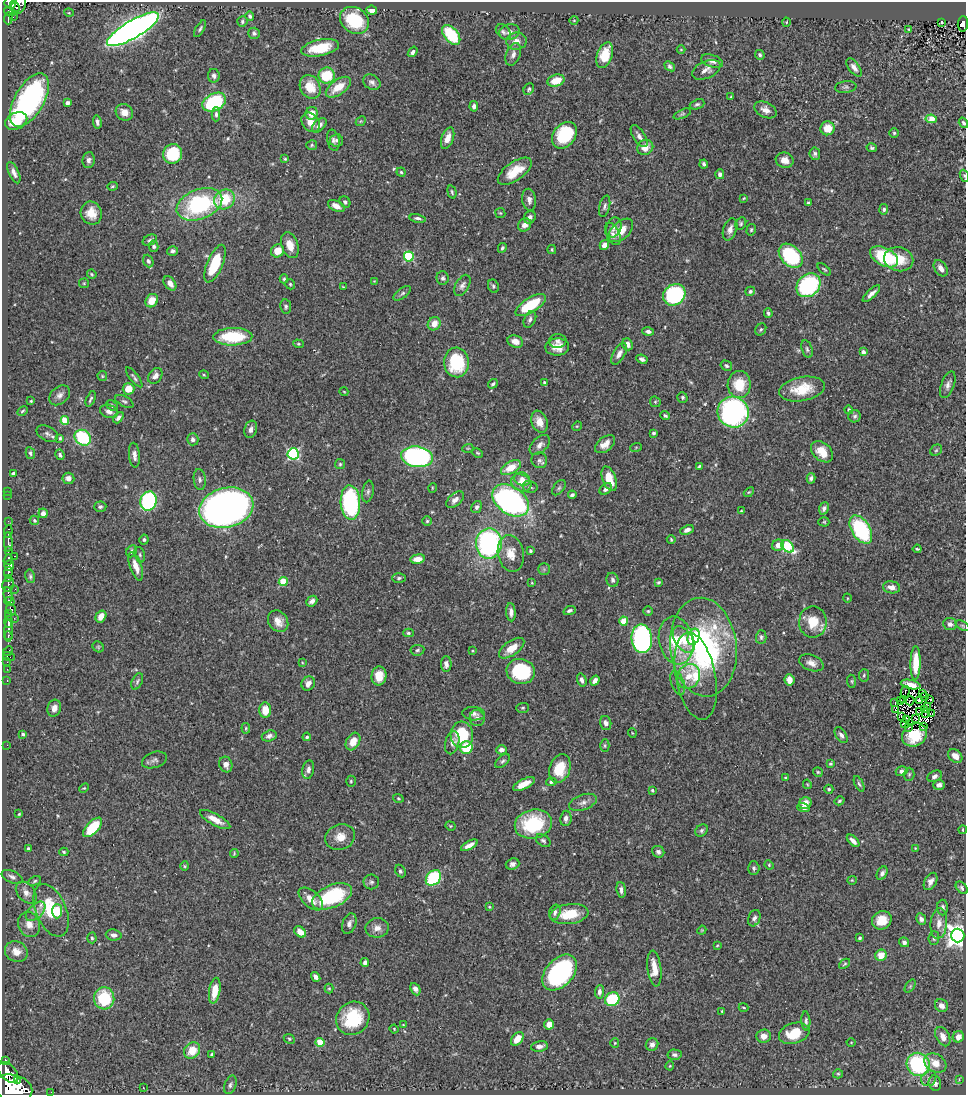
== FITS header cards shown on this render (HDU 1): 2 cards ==
NAXIS1  =                  964
NAXIS2  =                 1093

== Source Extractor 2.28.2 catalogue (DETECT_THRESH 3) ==
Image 964 x 1093 px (HDU 1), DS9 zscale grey, 1 PNG px = 1 image px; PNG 968 x 1097 px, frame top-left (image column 1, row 1093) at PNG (2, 2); each listed source drawn as its Kron ellipse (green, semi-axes under 4 px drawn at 4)
Background 0.455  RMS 0.021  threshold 0.0628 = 3 sigma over >= 5 px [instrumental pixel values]
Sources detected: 496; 4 with non-positive FLUX_AUTO (blend fragments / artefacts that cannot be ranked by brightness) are neither listed nor drawn; the other 492 listed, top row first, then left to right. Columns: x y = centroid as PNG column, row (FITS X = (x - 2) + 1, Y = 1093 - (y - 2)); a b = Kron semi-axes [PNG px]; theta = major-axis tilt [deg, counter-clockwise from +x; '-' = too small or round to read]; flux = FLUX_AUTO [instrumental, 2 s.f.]
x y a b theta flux
10 3 6 5 - 350
19 5 9 6 58 350
15 6 6 3 -51 170
372 10 5 4 - 11
10 12 6 4 -19 94
69 13 5 3 - 1.3
250 16 5 4 - 3.2
13 17 3 2 - 3.5
8 18 6 3 88 90
354 20 15 12 -34 73
574 20 4 3 - 0.95
242 22 5 5 - 2.6
786 22 4 3 - 1
941 22 3 3 - 1.7
963 24 8 5 87 110
133 29 30 8 30 1100
200 29 9 4 59 3
909 29 3 3 - 1.6
503 32 9 6 -46 3.8
509 32 10 8 14 7.9
254 33 6 5 - 3.2
451 35 11 7 -51 67
516 41 10 8 7 11
320 48 19 8 12 43
681 50 4 3 - 1.2
413 52 6 4 53 4
513 54 12 7 70 6.8
605 55 13 7 71 33
760 55 5 4 - 2.6
712 61 11 6 -19 6.9
670 66 6 4 -41 3.1
854 67 10 5 -53 6.9
706 70 15 8 23 9
214 76 7 6 - 3.9
327 76 8 8 - 63
556 81 9 6 17 25
372 82 9 7 -33 5.2
310 87 12 10 -62 26
338 87 14 7 35 25
846 87 11 6 6 3.9
529 89 6 5 - 2.6
731 97 2 2 - 1.1
29 100 30 14 60 300
214 102 12 8 28 120
67 103 4 4 - 4.2
697 104 7 5 21 3.1
474 106 5 4 - 5.9
766 110 12 7 -27 10
124 112 9 8 - 12
312 113 6 6 - 16
216 114 7 4 90 3.3
682 114 9 3 24 2.3
931 119 6 4 -8 32
16 121 11 8 26 25
361 121 6 4 43 1.7
97 122 7 4 -81 4.4
311 122 10 8 -51 13
963 123 5 4 - 2.8
319 125 9 5 44 6.5
827 128 7 7 - 22
894 133 4 4 - 2
564 135 14 11 53 81
639 136 12 5 -56 6.5
448 138 11 6 70 14
333 140 11 6 -79 5
337 140 6 6 - 3.8
312 145 5 5 - 2
645 147 8 7 - 14
872 148 5 4 - 2.5
173 154 10 9 - 66
815 154 6 5 - 3.4
285 159 4 3 - 1.7
89 160 8 6 82 5.2
785 160 9 7 -18 12
704 164 4 3 - 3
515 171 20 9 35 29
401 172 4 4 - 2.1
14 173 11 5 -65 6.7
720 174 5 4 - 5.3
964 176 6 4 -70 1.8
112 186 5 4 - 1.8
452 192 7 4 -75 2.3
744 198 4 3 - 1.3
224 199 11 9 39 49
529 200 11 7 -82 6.9
345 202 6 5 - 3
808 203 3 3 - 2
199 204 24 14 21 160
336 206 9 5 -26 10
605 206 11 5 76 4.1
884 209 5 4 - 3.4
91 213 12 10 -68 19
500 213 5 5 - 1.7
530 217 6 5 - 5
418 218 8 4 -12 3.8
741 223 6 5 - 2.4
525 225 7 6 - 8.3
614 227 10 7 69 5.5
730 229 11 6 70 8.1
621 230 15 8 42 22
751 230 6 4 75 1.9
613 234 12 6 -65 6.8
150 240 7 5 29 3.2
290 245 13 8 -71 16
604 245 5 4 - 9.3
154 246 6 4 -76 3.2
502 248 5 3 - 2.5
552 249 4 3 - 1.9
172 251 5 4 - 3.9
278 251 7 6 - 20
409 256 5 5 - 110
791 256 14 9 -46 130
884 257 15 9 -28 84
899 259 15 12 -13 32
148 261 6 5 - 3.6
215 264 20 8 67 58
941 268 9 6 -56 9.5
824 269 8 3 -40 2
92 274 5 4 - 1.9
443 278 7 6 - 4.3
284 279 4 4 - 2
374 281 4 4 - 1.1
84 283 5 4 - 1.6
170 283 8 5 -51 9.9
290 284 5 4 - 1.9
462 285 11 6 60 5.8
808 285 13 10 43 130
493 286 7 5 -64 3.2
343 287 3 2 - 1.1
750 291 5 4 - 2.8
402 293 10 5 37 3.9
871 294 11 4 43 7.1
674 295 12 10 38 180
152 301 7 6 - 22
531 305 17 7 32 64
286 307 7 5 -82 3.1
768 313 5 3 - 2.7
530 319 9 5 65 4.7
434 324 7 6 - 15
761 329 6 5 - 2.7
648 331 6 4 -16 4.3
233 337 19 8 1 71
515 341 8 6 -19 11
558 341 9 7 2 4.4
298 344 5 4 - 1.8
627 344 6 5 - 10
557 347 12 8 1 17
807 349 9 5 -74 3.4
863 352 4 4 - 5.5
619 354 12 6 59 8.4
642 359 6 3 -26 4.2
456 362 15 12 -87 87
726 366 6 4 -31 2.8
204 375 5 3 - 1.3
102 376 5 4 - 1.7
155 376 8 6 53 6.7
134 377 12 3 -52 3.2
544 383 4 2 - 2
493 384 5 3 - 2.4
739 384 13 11 89 35
948 385 14 6 70 6.4
128 389 6 5 - 18
802 389 23 12 10 36
344 392 4 3 - 1.1
60 395 12 8 42 6.9
682 397 5 5 - 2.4
91 399 8 3 67 3.1
31 401 3 2 - 1.4
124 401 10 5 -28 3.4
655 402 6 5 - 2.1
112 405 6 4 -40 2.5
849 410 4 4 - 2.2
22 411 6 3 29 1.9
109 411 9 6 -19 6.4
733 412 16 15 - 340
665 416 5 4 - 3
855 416 6 6 - 3.2
118 418 6 4 49 3.9
65 421 4 4 - 41
539 422 11 8 -70 14
577 426 5 4 - 1.4
251 429 9 6 72 7
653 433 4 3 - 3
47 434 11 7 -27 5.2
60 438 4 3 - 2.2
83 438 8 7 - 88
193 439 6 5 - 4.5
605 444 11 7 38 13
540 445 12 7 45 7.9
636 447 6 3 19 1.5
468 448 5 3 - 1.4
936 450 6 5 - 2.1
822 452 12 8 -44 22
30 453 6 4 -79 2.8
478 453 5 3 - 1.8
293 454 5 5 - 180
60 455 5 4 - 3.1
134 455 12 5 -84 8.2
417 457 16 10 -8 270
539 460 8 7 - 4.5
340 464 5 5 - 2.1
699 466 3 2 - 1.6
511 468 11 6 29 25
13 474 4 3 - 6.1
68 478 6 5 - 8.6
811 478 5 4 - 3.5
522 479 8 6 -20 8.9
609 479 13 6 -70 24
200 480 10 6 -84 4.6
521 483 10 8 -28 13
530 487 7 6 - 3.9
432 488 5 3 - 1.1
559 488 9 5 52 3.1
606 489 7 5 41 4.9
8 491 2 2 - 6
368 492 11 5 80 3.9
749 492 6 3 43 1.6
8 495 2 2 - 2.6
572 495 4 3 - 3.4
455 500 10 6 42 7.4
511 500 20 13 -36 390
148 501 10 8 70 230
350 503 17 9 -86 150
100 507 6 5 - 2.8
477 507 6 5 - 4
226 508 27 20 14 730
824 508 6 4 68 4.4
741 511 3 3 - 1.2
43 513 5 4 - 6.5
34 520 5 4 - 2.2
8 521 2 2 - 4.6
427 521 5 4 - 2.1
824 522 5 4 - 1.8
861 529 16 9 -58 140
687 530 7 4 25 5.6
8 531 6 3 82 65
671 539 4 3 - 1.7
144 540 5 4 - 2.6
8 542 10 3 -87 590
489 544 15 13 87 250
778 545 6 5 - 9.4
788 546 7 5 -45 86
917 549 4 3 - 2.1
8 551 4 3 - 270
131 551 6 5 - 4.1
530 551 3 3 - 3.2
511 554 18 13 -79 22
140 555 8 5 -73 2.9
15 556 3 2 - 15
418 559 7 4 7 15
8 560 5 3 - 150
9 565 5 5 - 940
136 566 15 5 -71 14
544 569 6 6 - 2.6
8 573 6 3 81 150
30 576 7 5 -77 2.7
8 578 3 3 - 78
399 578 7 4 2 2.7
612 580 7 6 - 3.9
283 582 4 4 - 50
659 582 4 3 - 2.1
532 583 4 3 - 1.2
8 584 7 6 - 250
892 587 9 6 -9 10
15 589 2 2 - 58
8 595 8 4 -83 160
847 598 5 3 - 1.2
9 601 5 3 - 110
312 601 6 4 44 6.2
11 609 6 3 -58 210
570 611 6 3 24 3.1
648 611 5 5 - 2
511 612 9 5 -86 6.4
9 613 4 2 - 16
9 616 3 2 - 80
101 616 6 5 - 11
14 618 2 2 - 6.3
278 621 12 9 -54 13
624 621 4 4 - 44
9 622 6 4 -88 410
813 622 16 14 90 32
950 624 7 6 - 6.1
963 626 7 4 -32 2.3
9 631 11 4 -90 490
408 633 5 4 - 2.5
8 636 4 3 - 140
694 637 8 5 69 38
761 637 7 5 89 2.7
642 639 14 10 -85 300
684 639 15 9 -56 21
676 640 24 17 -78 57
98 647 6 5 - 1.9
703 647 49 33 -84 310
512 648 14 7 35 22
417 650 7 5 7 2.8
8 651 6 2 45 15
472 651 4 3 - 1.1
9 657 6 2 -18 26
7 662 2 2 - 9.7
302 662 4 2 - 1
811 663 13 7 -21 9.7
916 663 17 5 89 32
446 664 8 5 90 6.3
7 669 2 2 - 6.3
521 671 14 12 -13 100
864 675 6 5 - 2.5
379 676 9 7 86 19
689 676 13 11 58 20
696 676 44 20 -79 59
7 680 3 2 - 18
582 680 7 4 -72 5.1
595 680 5 4 - 7.5
790 680 5 5 - 18
137 681 8 5 64 3.2
852 681 6 4 -83 2
308 683 7 6 - 8
678 683 12 6 -72 6.7
911 684 10 4 -13 9.5
905 692 6 2 73 1.1
922 693 3 2 - 1
925 697 3 2 - 1.2
930 699 3 2 - 2.1
900 700 3 2 - 1.4
904 700 3 2 - 2.5
919 700 3 2 - 2.3
910 701 5 2 - 1
895 703 3 2 - 1.2
927 706 4 2 - 0.98
54 708 8 7 - 8.9
523 708 6 5 - 2.1
895 709 3 2 - 2.4
924 709 2 2 - 1.2
265 710 7 6 - 23
920 712 2 2 - 1.1
926 713 4 2 - 1
474 714 11 6 -4 5.5
932 714 4 2 - 1
901 716 4 2 - 1.3
477 718 8 7 - 5.1
916 718 3 2 - 1.4
907 720 2 2 - 1.5
606 723 7 5 -74 5.8
905 723 2 2 - 1.5
923 727 4 2 - 4.2
246 728 5 3 - 1.7
908 728 3 2 - 1.2
632 733 5 3 - 1.1
23 734 3 3 - 2.1
462 735 13 11 -85 60
841 735 9 5 -58 4.8
914 735 13 11 34 35
269 736 7 5 18 5.3
307 737 4 4 - 3.2
353 741 9 6 61 15
452 743 12 7 75 7.2
7 745 2 2 - 28
605 745 6 4 -89 2.2
466 747 6 6 - 47
501 750 5 4 - 6.9
955 756 8 6 -41 9.7
154 760 13 8 19 5.6
503 761 9 5 43 3.1
226 764 8 6 -71 7.1
830 764 3 3 - 1.9
560 768 15 10 70 34
308 770 9 5 80 5.9
902 771 6 5 - 4.7
818 772 5 5 - 1.9
909 774 6 5 - 2.5
935 776 7 5 27 4.4
786 778 4 2 - 1.4
351 781 5 4 - 1.9
551 782 5 4 - 2.4
524 784 12 5 26 17
807 784 5 3 - 1.1
859 784 8 3 -63 2.6
939 785 6 5 - 5.3
84 788 5 3 - 1.5
829 789 4 4 - 2.3
652 790 3 3 - 1.9
398 798 5 4 - 1.6
839 801 5 4 - 2.2
583 802 14 7 20 8.1
805 803 6 5 - 13
803 808 6 4 -15 5.2
19 814 3 3 - 1.3
566 818 8 5 83 6.5
215 819 17 5 -29 15
533 824 19 14 12 97
450 826 5 4 - 1.6
93 827 12 6 47 58
701 830 7 5 46 3.1
963 830 4 2 - 1.3
340 837 15 12 18 17
543 841 8 5 -34 3
853 841 8 4 -44 6.3
469 845 9 4 28 8.8
915 848 3 3 - 0.94
28 849 4 3 - 2.9
64 852 4 3 - 2.2
658 852 6 5 - 4.1
234 854 5 3 - 1.5
513 864 7 5 20 4.9
769 865 5 4 - 1.5
185 866 4 4 - 1.5
754 868 7 5 -90 3.3
400 871 6 5 - 3
882 873 7 5 57 4.7
12 877 11 6 -25 5
433 878 9 6 47 98
852 880 4 4 - 1.5
35 881 6 4 28 2.3
930 881 9 6 62 6.7
371 882 8 7 - 3.8
962 888 7 4 -50 3.5
621 890 8 4 -84 4.7
26 892 12 8 -47 9
332 896 21 11 24 110
311 899 15 8 -42 16
489 907 4 3 - 1.3
943 907 8 5 90 4.7
51 910 28 15 -67 61
36 911 12 6 43 8
57 911 7 5 89 26
555 912 8 5 75 4.6
569 914 19 10 8 38
754 918 8 6 69 4.3
921 919 6 5 - 5
882 920 10 9 - 27
939 923 15 8 84 12
29 924 13 10 -69 13
349 924 11 6 71 6.3
377 928 12 10 8 10
702 930 4 3 - 1.2
300 932 6 4 -39 13
114 935 8 5 -5 6.4
958 935 7 6 - 1200
92 938 5 4 - 2.2
860 938 4 4 - 2.9
934 938 7 5 85 3.1
904 942 5 4 - 4.6
717 945 4 3 - 1.3
16 952 12 10 -26 13
881 955 6 5 - 18
365 963 4 3 - 4.3
845 964 6 4 40 1.9
654 969 18 7 -84 20
560 973 21 13 48 230
316 977 5 4 - 5.3
910 986 7 4 54 2
329 988 5 4 - 1.7
415 989 6 4 -64 5.5
215 991 13 5 80 28
599 992 7 4 86 5.4
104 998 11 10 - 67
612 999 7 6 - 79
942 1006 7 6 - 8
743 1007 5 2 - 1.3
722 1011 3 3 - 1.5
353 1018 17 16 - 69
806 1021 9 4 -87 3.3
549 1024 5 5 - 15
403 1025 3 3 - 0.99
394 1029 4 3 - 1.1
794 1033 15 10 16 38
764 1036 7 6 - 9.6
943 1037 10 6 -62 11
958 1037 6 5 - 11
289 1039 6 4 -24 2
517 1039 8 5 50 16
320 1042 4 4 - 42
851 1042 4 3 - 1
615 1043 5 4 - 1.5
652 1044 6 6 - 5
539 1046 8 5 9 6.6
192 1051 9 7 43 27
212 1054 4 3 - 1.9
675 1055 7 5 -3 3.4
5 1060 3 3 - 130
935 1063 12 9 -32 17
918 1064 12 11 - 150
670 1066 4 4 - 1.5
8 1072 12 7 -46 1800
838 1074 5 4 - 1.9
929 1078 8 7 - 6
959 1079 4 3 - 1.1
17 1081 3 3 - 230
935 1083 8 6 -75 6.6
230 1085 10 5 70 4.2
13 1088 20 13 -13 7000
143 1088 3 2 - 1
51 1092 2 2 - 8.3
At the frame edge (FLAGS 8, measured only in part): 5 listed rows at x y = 10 3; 963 24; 963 123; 964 176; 13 1088
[4 non-positive-flux detections neither listed nor drawn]